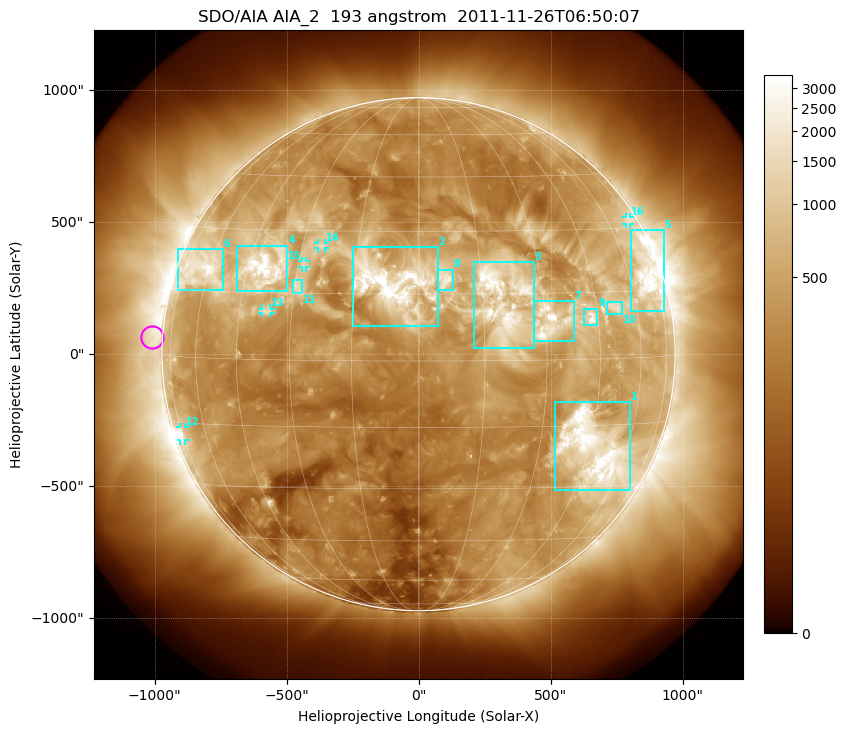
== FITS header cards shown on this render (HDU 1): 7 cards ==
TELESCOP= 'SDO/AIA'
INSTRUME= 'AIA_2'
WAVELNTH=                  193
WAVEUNIT= 'angstrom'
DATE-OBS= '2011-11-26T06:50:07.84'
CTYPE1  = 'HPLN-TAN'
CTYPE2  = 'HPLT-TAN'

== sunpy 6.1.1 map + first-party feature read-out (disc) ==
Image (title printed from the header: SDO/AIA AIA_2  193 angstrom  2011-11-26T06:50:07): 1024 x 1024 px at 2.4 arcsec/px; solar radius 972 arcsec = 405 px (full disc in frame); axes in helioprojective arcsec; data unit not stated in the header (colour bar unlabelled)
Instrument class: DISC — disc imager (sunpy class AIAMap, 193 A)
Bright regions (active regions / flare kernels): reference = the median radial profile (limb darkening/brightening removed); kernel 9 px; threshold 5 sigma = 946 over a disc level ~320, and >= 1.15x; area >= 12 px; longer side >= 10 px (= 24 arcsec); searched inside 0.97 R_sun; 16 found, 16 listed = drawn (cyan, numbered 1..; 5 of them under ~33 arcsec drawn as corner ticks so the feature stays visible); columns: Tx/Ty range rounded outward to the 5 arcsec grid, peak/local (2 s.f.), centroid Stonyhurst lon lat
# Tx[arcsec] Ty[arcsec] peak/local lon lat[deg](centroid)
1 515..805 -515..-180 14 +47 -21
2 -250..75 105..405 16 -6 +17
3 205..440 20..350 11 +20 +14
4 -690..-495 235..410 12 -40 +21
5 805..930 160..470 10 +69 +19
6 -910..-740 245..400 9.3 -64 +20
7 440..590 50..205 10 +31 +9
8 75..130 245..320 5.4 +6 +18
9 625..680 110..175 8.6 +43 +9
10 715..770 150..200 5.3 +51 +12
11 -480..-440 230..280 5.7 -29 +17
12 -905..-880 -330..-275 5.8 -74 -18
13 -595..-560 155..175 4.6 -37 +11
14 -380..-355 400..420 5.3 -25 +26
15 -445..-425 325..355 5 -29 +22
16 785..805 495..520 3.4 +73 +32
Off-limb structures (1.02-1.3 R_sun): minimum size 162 px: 2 found; the strongest spans PA ~40..130 deg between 1.02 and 1.3 R_sun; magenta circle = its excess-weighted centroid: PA ~85 deg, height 1.04 R_sun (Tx ~-1010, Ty ~65 arcsec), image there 2.3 x the reference